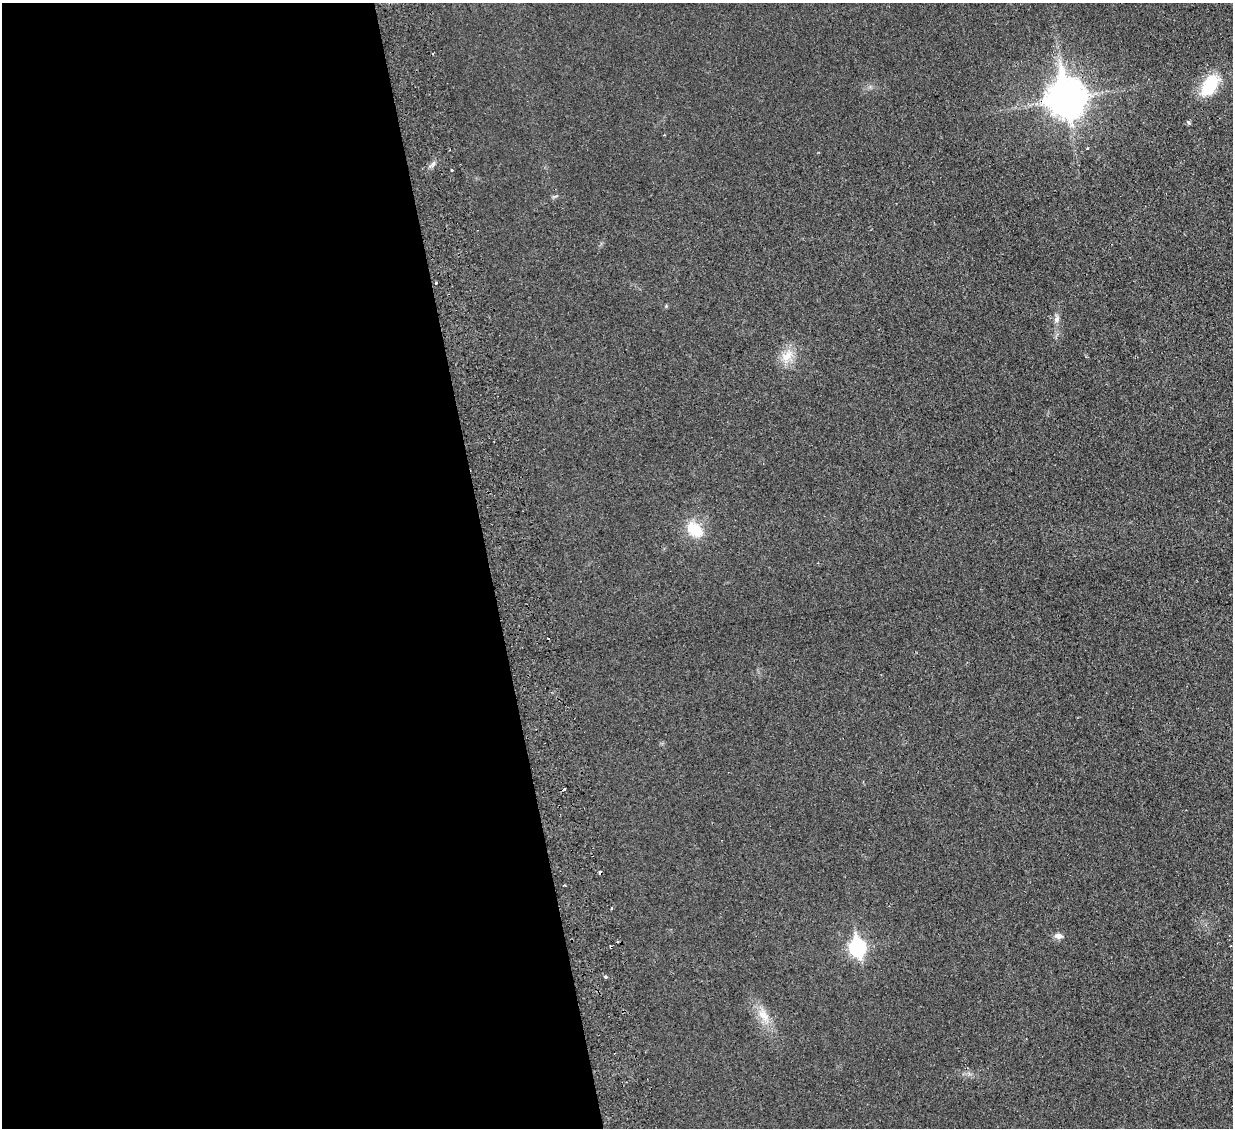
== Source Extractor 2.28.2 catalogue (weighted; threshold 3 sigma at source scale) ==
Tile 9 of 4 x 4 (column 1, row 3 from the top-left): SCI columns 58-1288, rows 1286-2411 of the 5040 x 4933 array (HDU 1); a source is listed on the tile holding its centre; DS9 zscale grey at full resolution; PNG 1235 x 1130 px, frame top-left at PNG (2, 3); no overlay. Shown black and unused: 40% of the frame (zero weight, under 2 of 3 exposures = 3% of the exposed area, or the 3 px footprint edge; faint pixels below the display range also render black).
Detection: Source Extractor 2.28.2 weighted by HDU 2 'WHT'; one run over the whole footprint, this tile lists its part. Background 0.0363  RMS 0.0063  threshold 0.0285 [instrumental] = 3 sigma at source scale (4.5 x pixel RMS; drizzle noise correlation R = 1.50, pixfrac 1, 0.05/0.05 arcsec/px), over >= 5 px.
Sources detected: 18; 1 inside a brighter object's white glare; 4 cosmic-ray / hot-pixel residue — not listed; the other 13 listed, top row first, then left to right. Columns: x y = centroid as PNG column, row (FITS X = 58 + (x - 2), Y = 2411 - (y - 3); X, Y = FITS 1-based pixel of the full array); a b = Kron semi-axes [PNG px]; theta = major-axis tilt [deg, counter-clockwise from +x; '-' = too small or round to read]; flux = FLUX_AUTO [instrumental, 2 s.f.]
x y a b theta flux
1210 85 31 16 56 23
1065 98 14 10 -81 1200
1188 122 6 3 -45 0.83
1087 148 3 3 - 0.85
451 170 3 3 - 1.4
436 283 3 3 - 2
1056 320 9 6 78 2.3
787 356 18 12 37 9.1
694 529 21 14 -39 16
1058 936 10 7 -5 3
857 947 9 7 -80 150
606 977 3 3 - 4.5
764 1015 19 11 -55 8.8
Overlapping masked pixels (flux is a lower limit): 1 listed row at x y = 1065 98
Unlisted compact peaks at least as high as the median listed source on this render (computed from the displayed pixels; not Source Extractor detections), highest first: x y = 433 164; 666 306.